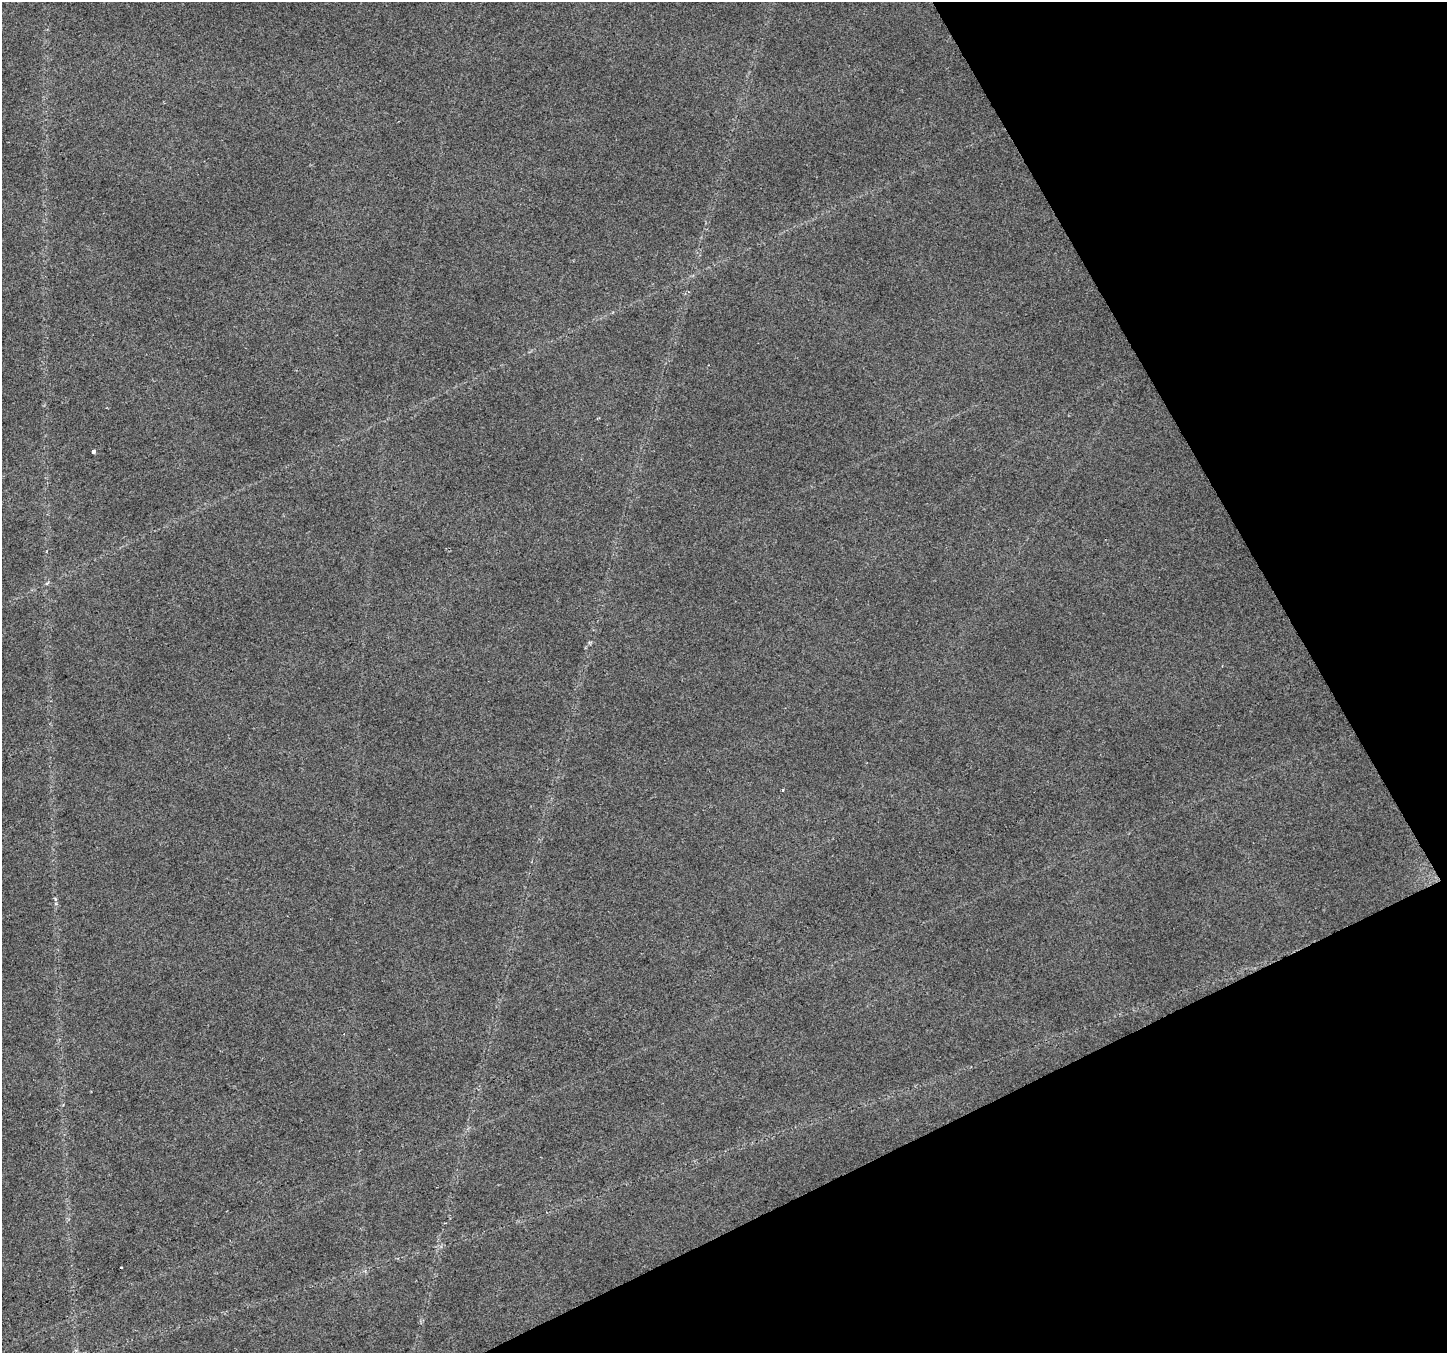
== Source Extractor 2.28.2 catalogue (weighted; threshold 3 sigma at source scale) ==
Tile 12 of 4 x 4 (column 4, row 3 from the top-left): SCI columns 4339-5783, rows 1514-2864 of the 5783 x 5668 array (HDU 1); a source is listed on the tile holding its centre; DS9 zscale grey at full resolution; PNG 1449 x 1355 px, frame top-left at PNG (2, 2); no overlay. Shown black and unused: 23% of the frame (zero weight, under 2 of 3 exposures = <1% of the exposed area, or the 3 px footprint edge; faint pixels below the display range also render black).
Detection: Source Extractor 2.28.2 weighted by HDU 2 'WHT'; one run over the whole footprint, this tile lists its part. Background 0.0539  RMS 0.0093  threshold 0.0421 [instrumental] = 3 sigma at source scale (4.5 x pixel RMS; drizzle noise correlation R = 1.50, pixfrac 1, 0.0396/0.0396 arcsec/px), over >= 5 px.
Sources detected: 6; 2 cosmic-ray / hot-pixel residue — not listed; the other 4 listed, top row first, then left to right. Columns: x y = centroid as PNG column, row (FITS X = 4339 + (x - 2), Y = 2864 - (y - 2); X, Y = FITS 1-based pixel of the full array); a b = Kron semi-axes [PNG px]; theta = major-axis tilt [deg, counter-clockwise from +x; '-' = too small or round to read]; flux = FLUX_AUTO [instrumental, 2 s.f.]
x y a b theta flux
93 451 4 3 - 3.7
47 583 7 3 37 1.2
782 790 3 2 - 1.1
55 899 5 4 - 1.2